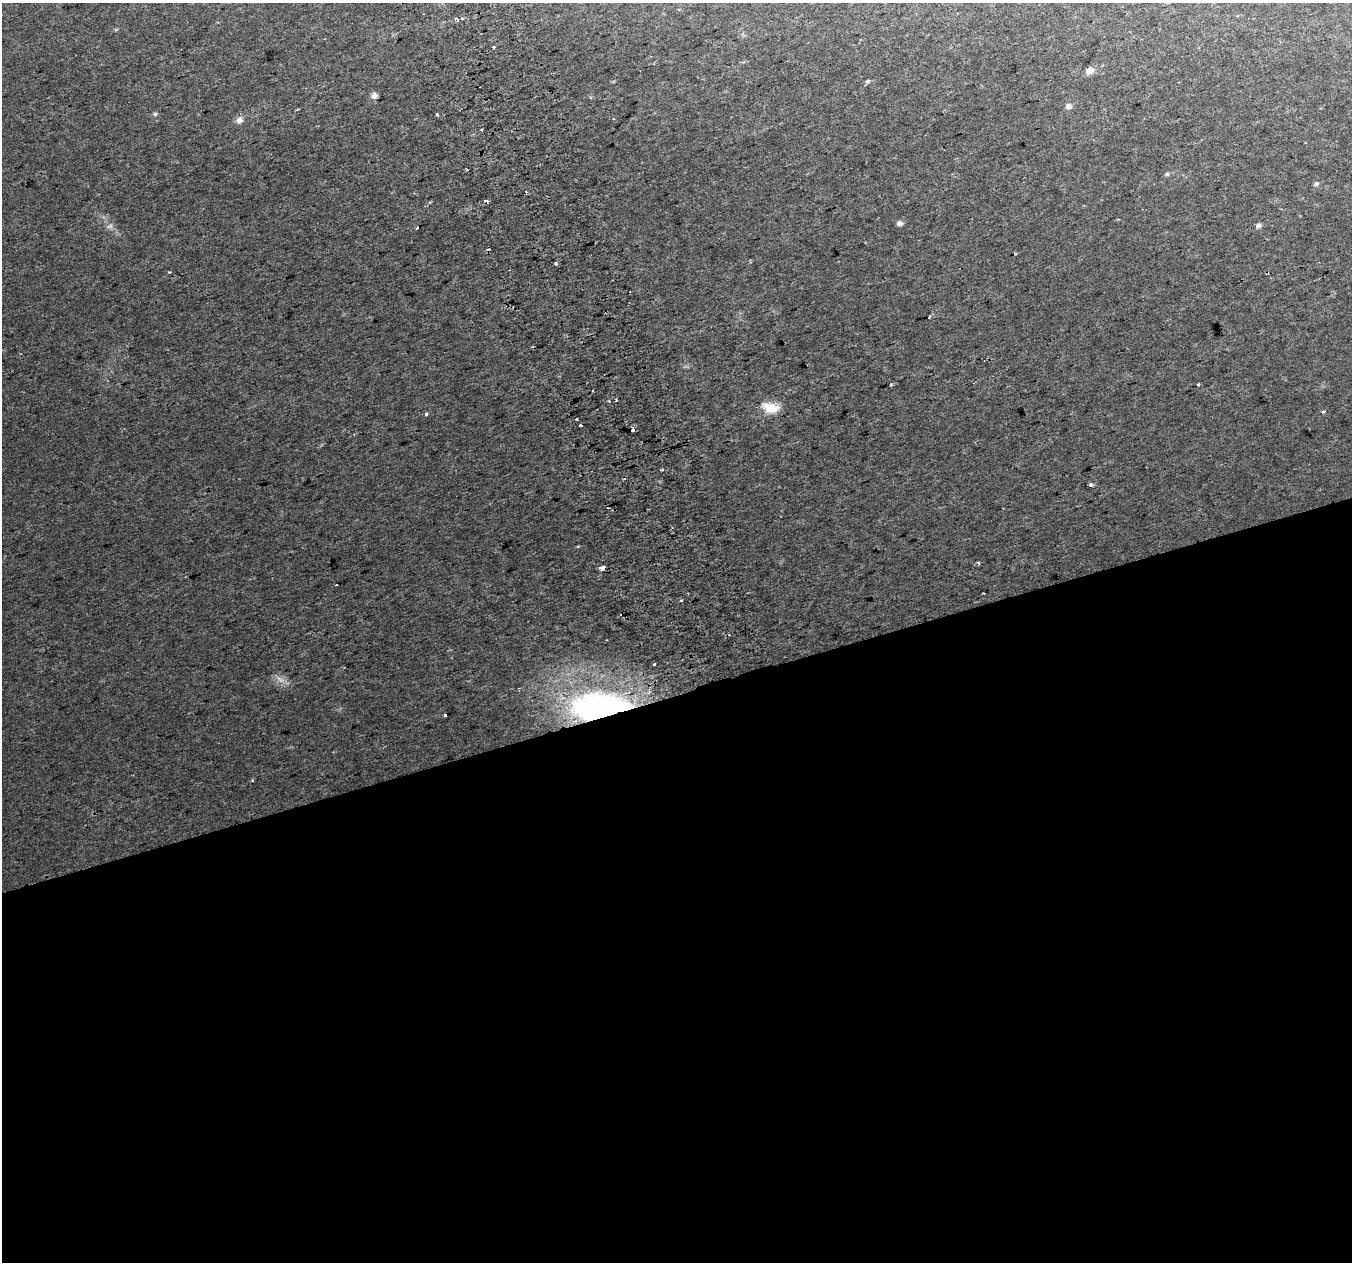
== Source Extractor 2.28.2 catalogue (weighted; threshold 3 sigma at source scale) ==
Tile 15 of 4 x 4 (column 3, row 4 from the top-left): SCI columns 2744-4093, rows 135-1394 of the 5483 x 5253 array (HDU 1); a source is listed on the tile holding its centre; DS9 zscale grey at full resolution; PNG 1354 x 1264 px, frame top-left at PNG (2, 3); no overlay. Shown black and unused: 45% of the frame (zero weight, under 2 of 3 exposures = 2% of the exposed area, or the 3 px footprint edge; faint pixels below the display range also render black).
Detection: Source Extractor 2.28.2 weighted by HDU 2 'WHT'; one run over the whole footprint, this tile lists its part. Background 0.0243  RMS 0.0073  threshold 0.0329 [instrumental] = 3 sigma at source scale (4.5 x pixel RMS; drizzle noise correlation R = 1.50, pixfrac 1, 0.0396/0.0396 arcsec/px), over >= 5 px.
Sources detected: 50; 1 too faint to see at this stretch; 17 cosmic-ray / hot-pixel residue — not listed; the other 32 listed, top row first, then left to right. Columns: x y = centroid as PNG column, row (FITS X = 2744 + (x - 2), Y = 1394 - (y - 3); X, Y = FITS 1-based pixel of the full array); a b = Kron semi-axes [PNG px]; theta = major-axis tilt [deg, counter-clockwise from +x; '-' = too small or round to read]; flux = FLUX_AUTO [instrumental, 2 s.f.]
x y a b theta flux
462 18 3 3 - 0.91
457 20 4 3 - 13
494 47 3 3 - 12
1089 71 9 7 33 4.9
868 81 6 4 10 1.5
374 96 8 7 - 2.7
1069 106 6 6 - 3.6
155 114 6 5 - 1.3
437 114 3 3 - 1.7
239 120 8 7 - 4.3
1167 174 6 5 - 1.4
1316 184 5 5 - 2.2
486 201 5 3 - 9.5
900 223 7 6 - 2.5
1258 225 6 5 - 2.6
1014 254 3 3 - 1.3
556 263 3 3 - 1.6
169 272 3 3 - 0.55
1198 384 3 3 - 1.4
770 408 22 12 -11 12
1323 412 4 3 - 4.5
426 414 3 3 - 3
576 419 3 2 - 0.89
580 425 3 3 - 1.7
632 430 4 3 - 6
662 469 4 3 - 1.1
1091 485 3 3 - 2.4
603 568 4 4 - 11
654 664 3 3 - 3
280 679 16 7 -34 4.9
601 707 50 23 2 240
445 715 3 3 - 6.5
Overlapping masked pixels (flux is a lower limit): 5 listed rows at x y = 457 20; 486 201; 632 430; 603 568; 601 707